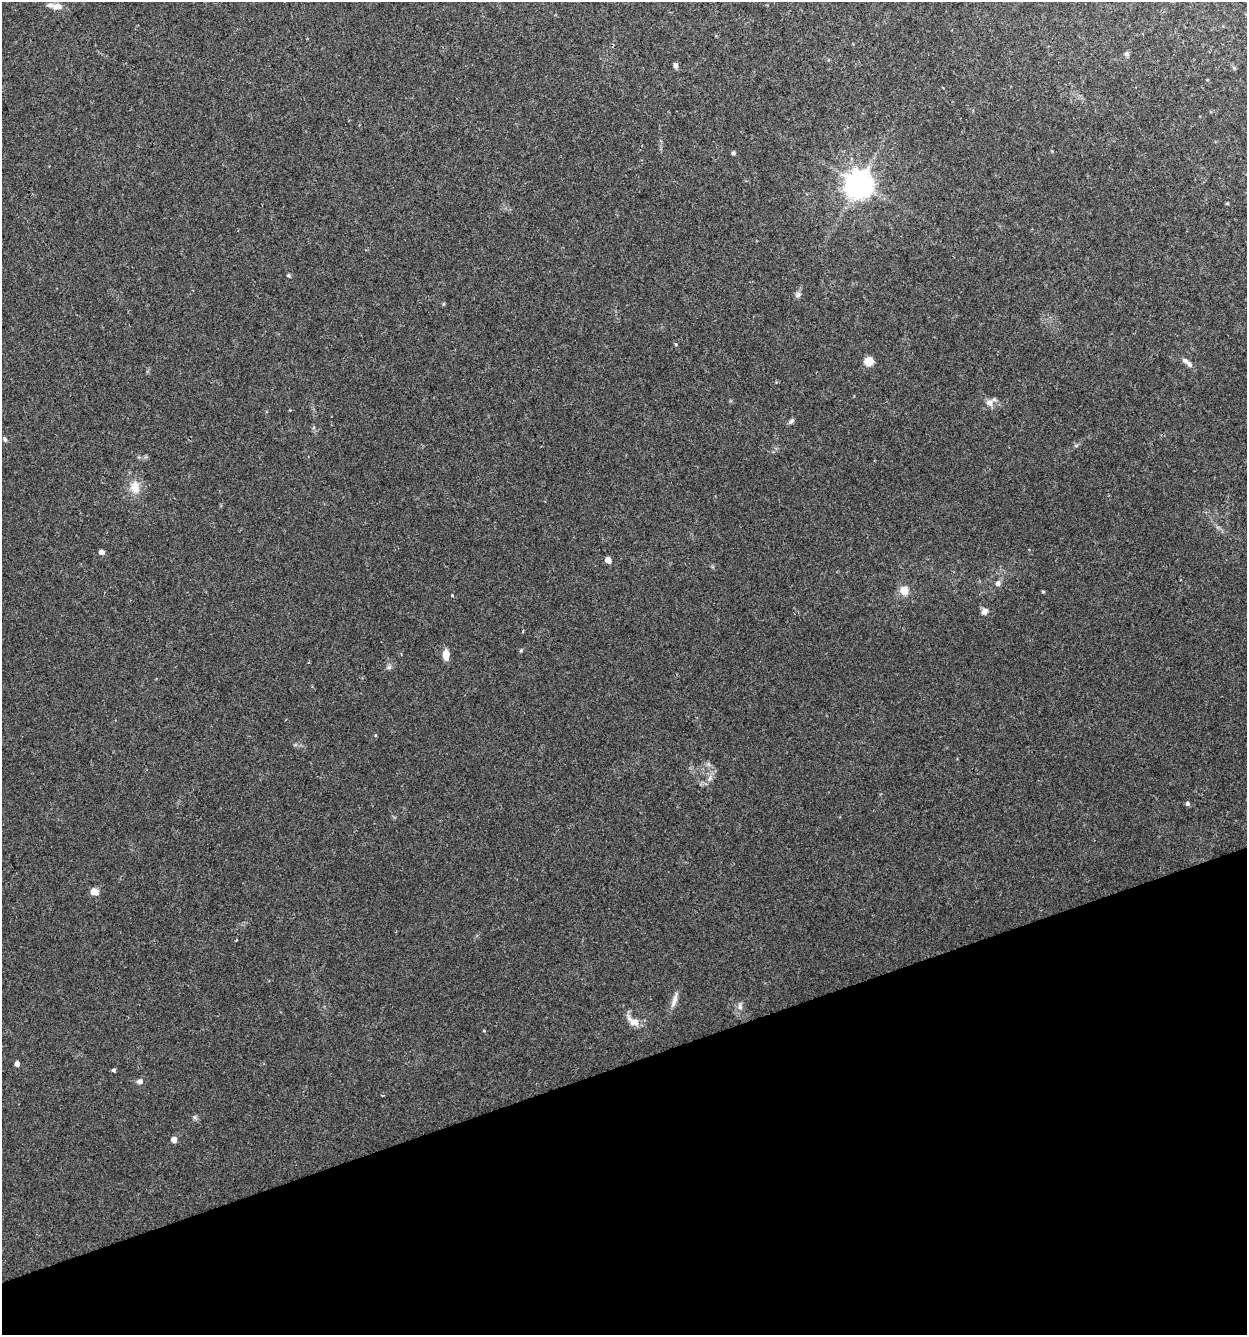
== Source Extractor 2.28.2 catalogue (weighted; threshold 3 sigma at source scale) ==
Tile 14 of 4 x 4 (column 2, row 4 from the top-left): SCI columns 1305-2549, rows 1-1333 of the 5150 x 5332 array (HDU 1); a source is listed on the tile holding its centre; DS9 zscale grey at full resolution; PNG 1249 x 1337 px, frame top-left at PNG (2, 2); no overlay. Shown black and unused: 20% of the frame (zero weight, under 2 of 3 exposures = <1% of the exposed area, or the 3 px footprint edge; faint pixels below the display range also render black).
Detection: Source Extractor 2.28.2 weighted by HDU 2 'WHT'; one run over the whole footprint, this tile lists its part. Background 0.0449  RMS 0.0057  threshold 0.0255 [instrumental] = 3 sigma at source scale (4.5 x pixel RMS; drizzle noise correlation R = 1.50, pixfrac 1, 0.0396/0.0396 arcsec/px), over >= 5 px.
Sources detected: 30; all 30 listed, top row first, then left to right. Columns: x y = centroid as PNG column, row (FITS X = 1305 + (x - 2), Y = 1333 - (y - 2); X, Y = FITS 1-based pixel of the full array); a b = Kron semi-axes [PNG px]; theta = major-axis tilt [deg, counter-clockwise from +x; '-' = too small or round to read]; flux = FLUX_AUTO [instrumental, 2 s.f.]
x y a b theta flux
57 6 13 8 -8 3.4
1126 54 6 5 - 0.94
675 65 7 6 - 1.2
1234 68 4 4 - 0.59
733 153 4 4 - 1.1
859 184 8 8 - 640
798 294 6 6 - 1.2
869 361 8 8 - 5.9
1188 363 17 5 -42 2.5
989 403 10 8 -2 2.6
791 421 9 4 36 1
5 439 6 5 - 0.78
135 487 14 10 -75 5.5
101 552 5 5 - 2
608 560 5 4 - 4.3
998 583 6 6 - 1.6
904 591 7 7 - 7
1043 592 5 3 - 0.54
984 611 9 7 33 1.8
523 631 4 2 - 0.53
446 655 12 6 -82 4.3
1187 804 5 5 - 1.1
94 892 9 7 -25 3.1
674 1001 18 5 74 2.6
740 1007 7 5 -80 1.3
635 1022 12 9 -23 3.6
17 1063 4 4 - 2.2
114 1070 3 3 - 1.3
140 1081 8 6 49 1.4
174 1139 5 4 - 3.9